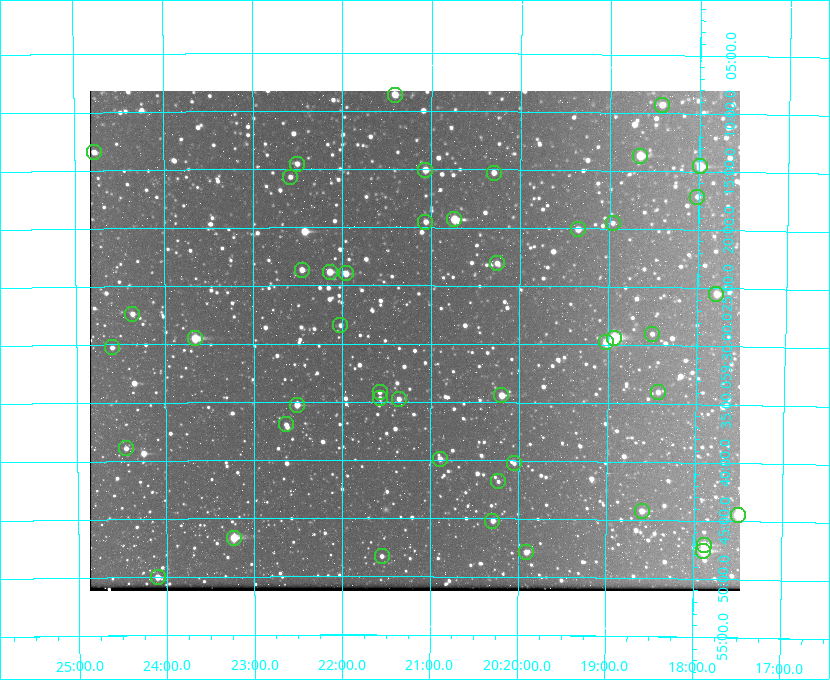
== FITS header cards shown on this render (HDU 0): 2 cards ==
NAXIS1  =                  650 / Width of table row in bytes
NAXIS2  =                  500 / Number of rows in table

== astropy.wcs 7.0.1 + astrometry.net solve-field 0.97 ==
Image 650 x 500 px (HDU 0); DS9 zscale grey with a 90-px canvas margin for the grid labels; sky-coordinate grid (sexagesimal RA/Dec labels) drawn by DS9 from the SOLVED WCS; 46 Tycho-2 reference stars matched to detected sources circled (green)
Header WCS: none
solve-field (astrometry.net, Tycho-2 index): SOLVED blind (the file carries no WCS)
Solved WCS: RA---TAN-SIP/DEC--TAN-SIP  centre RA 20:21:11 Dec +59:30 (305.30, +59.50 deg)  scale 5.16 arcsec/px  FOV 55.9' x 43.0'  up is +180 deg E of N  parity flipped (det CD > 0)
(file carries no celestial WCS; the grid is the blind solution)
Tycho-2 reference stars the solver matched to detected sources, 46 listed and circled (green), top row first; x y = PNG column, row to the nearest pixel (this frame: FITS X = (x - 90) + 1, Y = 500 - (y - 91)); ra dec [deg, ICRS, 3 dp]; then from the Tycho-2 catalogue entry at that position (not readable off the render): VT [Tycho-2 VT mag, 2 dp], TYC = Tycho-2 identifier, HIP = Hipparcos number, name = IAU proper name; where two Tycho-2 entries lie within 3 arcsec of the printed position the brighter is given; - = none
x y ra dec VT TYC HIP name
395 95 305.353 +59.143 10.51 3949-1307-1 - -
662 105 304.606 +59.155 10.95 3949-1673-1 - -
94 152 306.195 +59.224 11.41 3949-1857-1 - -
640 156 304.666 +59.228 9.63 3949-1325-1 - -
297 164 305.626 +59.242 11.94 3949-1433-1 - -
700 166 304.498 +59.243 9.91 3949-663-1 - -
425 170 305.267 +59.251 11.19 3949-745-1 - -
494 173 305.075 +59.254 11.10 3949-857-1 - -
290 177 305.645 +59.261 12.19 3949-1327-1 - -
697 197 304.503 +59.286 12.15 3949-1521-1 - -
454 219 305.185 +59.322 8.95 3949-1869-1 - -
425 222 305.266 +59.325 11.55 3949-717-1 - -
613 223 304.741 +59.325 12.05 3949-499-1 - -
578 229 304.838 +59.335 10.93 3949-1877-1 - -
497 263 305.064 +59.384 11.29 3949-93-1 - -
302 270 305.613 +59.394 10.81 3949-1261-1 - -
330 272 305.535 +59.397 10.37 3949-1383-1 - -
346 273 305.490 +59.400 10.79 3949-1179-1 - -
716 294 304.447 +59.425 10.97 3949-965-1 - -
132 314 306.091 +59.456 11.36 3949-919-1 - -
340 325 305.505 +59.474 11.77 3949-1259-1 - -
652 334 304.626 +59.483 12.57 3949-149-1 - -
195 338 305.915 +59.492 9.25 3949-1149-1 - -
614 338 304.733 +59.490 8.93 3949-1451-1 - -
606 342 304.755 +59.496 9.37 3949-615-1 - -
112 347 306.149 +59.504 12.27 3949-401-1 - -
380 392 305.394 +59.570 11.70 3949-405-1 - -
658 392 304.607 +59.567 11.00 3949-1861-1 - -
501 395 305.049 +59.573 10.18 3949-1099-1 - -
380 398 305.393 +59.578 11.77 3949-137-1 - -
399 399 305.340 +59.579 10.98 3949-39-1 - -
297 405 305.628 +59.588 10.19 3949-1517-1 - -
286 424 305.659 +59.616 11.86 3949-1415-1 - -
126 448 306.113 +59.648 11.13 3949-1837-1 - -
440 459 305.223 +59.664 11.52 3949-1631-1 - -
514 463 305.013 +59.671 12.48 3949-1826-1 - -
498 481 305.057 +59.697 12.28 3949-191-1 - -
642 511 304.649 +59.737 10.61 3949-735-1 - -
738 515 304.376 +59.741 8.68 3949-423-1 - -
492 521 305.073 +59.753 11.06 3949-89-1 - -
234 538 305.808 +59.778 8.73 3949-715-1 100545 -
704 545 304.470 +59.785 9.54 3949-1615-1 - -
703 551 304.474 +59.793 10.98 3949-1187-1 100048 -
526 552 304.976 +59.797 11.33 3949-1031-1 - -
382 556 305.387 +59.804 11.49 3949-285-1 - -
158 577 306.026 +59.833 10.93 3949-785-1 - -